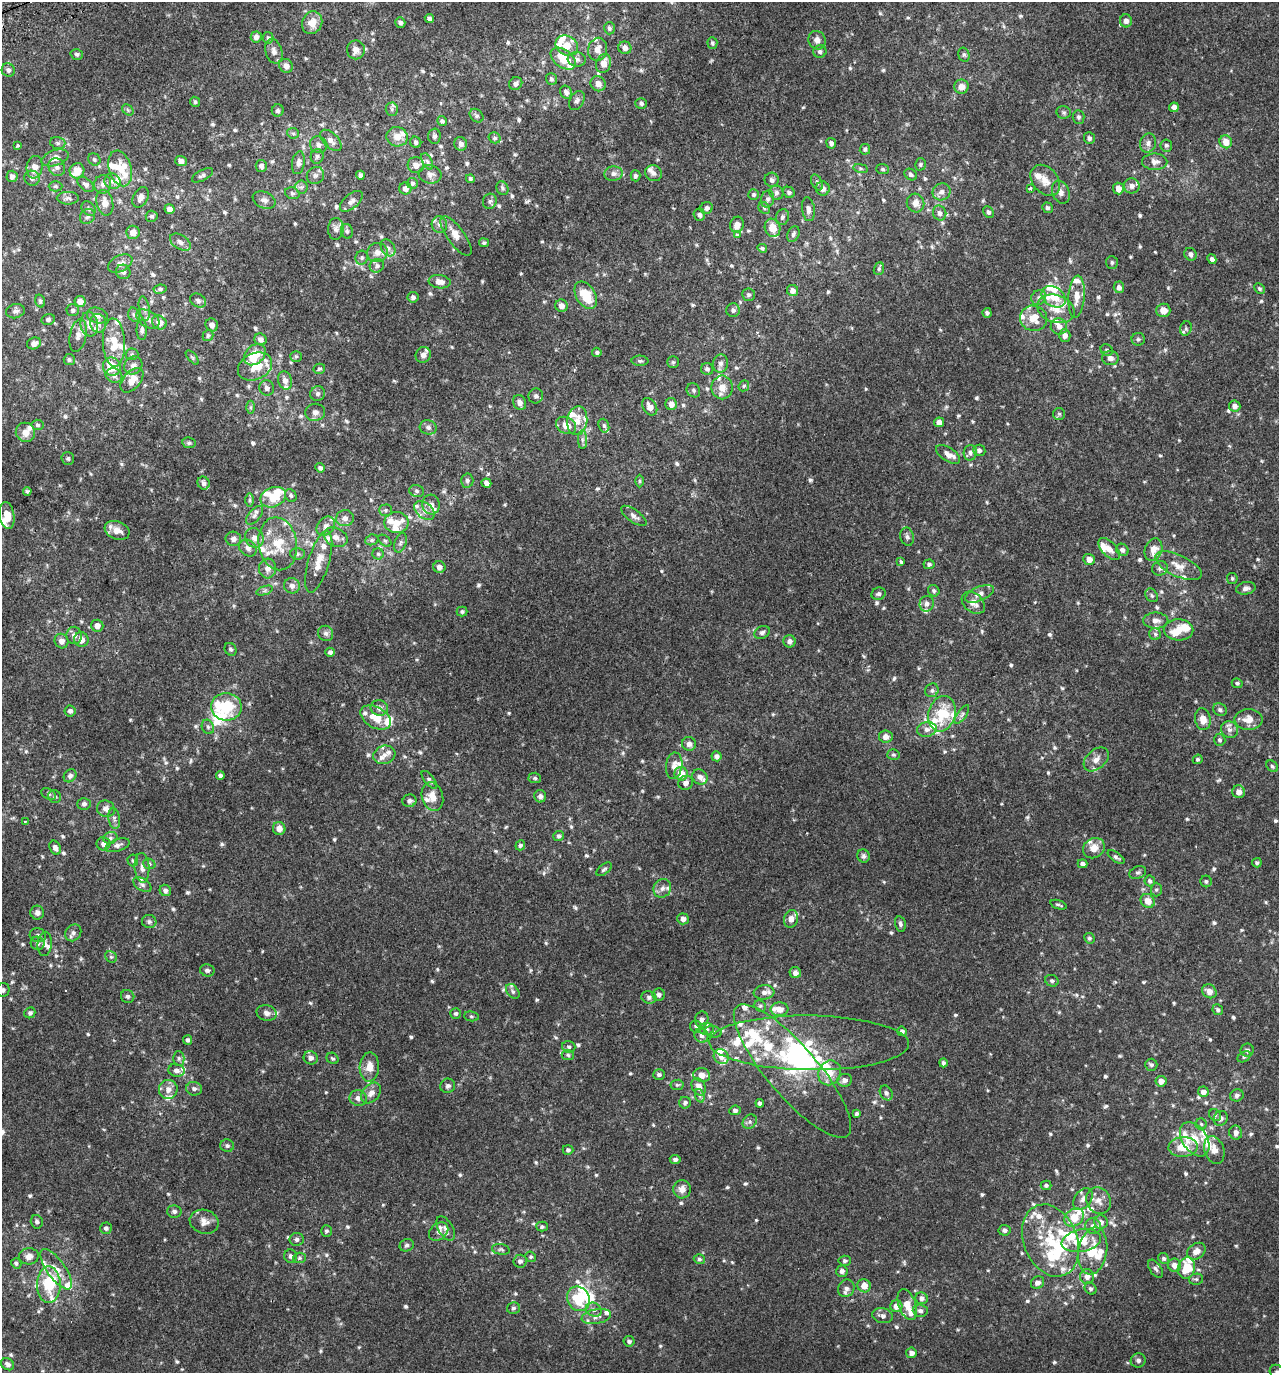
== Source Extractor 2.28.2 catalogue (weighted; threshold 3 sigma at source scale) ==
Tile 11 of 4 x 4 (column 3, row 3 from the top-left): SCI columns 2732-4008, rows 1422-2792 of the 5407 x 5580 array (HDU 1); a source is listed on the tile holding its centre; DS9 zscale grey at full resolution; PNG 1281 x 1375 px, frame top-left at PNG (2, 2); each listed source drawn as its Kron ellipse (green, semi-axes under 4 px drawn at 4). Shown black and unused: <1% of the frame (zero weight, under 2 of 3 exposures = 3% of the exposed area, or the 3 px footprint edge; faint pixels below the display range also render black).
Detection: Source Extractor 2.28.2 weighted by HDU 2 'WHT'; one run over the whole footprint, this tile lists its part. Background 0.00499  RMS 0.0059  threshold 0.0265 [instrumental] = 3 sigma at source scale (4.5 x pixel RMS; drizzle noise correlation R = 1.50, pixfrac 1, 0.0396/0.0396 arcsec/px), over >= 5 px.
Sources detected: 856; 8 inside a brighter object's white glare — neither listed nor drawn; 121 inside a brighter listed object's ellipse — not listed separately; of the other 727, all 500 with FLUX_AUTO >= 0.918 (the completeness limit of this list) listed and drawn (227 fainter detections not listed), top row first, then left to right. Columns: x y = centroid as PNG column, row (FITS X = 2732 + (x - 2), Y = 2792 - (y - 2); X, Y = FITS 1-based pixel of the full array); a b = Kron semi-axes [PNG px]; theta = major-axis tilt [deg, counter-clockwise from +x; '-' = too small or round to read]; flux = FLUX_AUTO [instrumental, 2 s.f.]
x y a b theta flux
429 19 5 4 - 1.8
1126 21 6 6 - 2.4
400 22 5 5 - 1.5
312 23 11 10 - 6.7
609 28 6 5 - 1.3
256 37 5 5 - 2.6
268 38 6 5 - 1.1
817 40 9 8 - 2.8
712 43 6 5 - 1
567 46 12 9 -29 7.7
625 48 6 6 - 3.2
598 49 11 9 77 4.3
356 50 9 9 - 3.6
274 51 13 8 -74 3
820 51 6 6 - 1.4
77 54 6 5 - 1.2
964 55 7 5 -75 1.1
563 59 14 9 -37 11
577 59 9 7 -8 2
604 63 10 7 72 5.2
286 66 7 6 - 3.4
8 70 7 6 - 1.8
551 79 6 5 - 1.1
516 84 7 6 - 1.8
598 84 8 7 - 3.6
961 87 7 7 - 3.5
566 92 7 5 -58 2
577 100 10 7 60 1.8
195 102 5 4 - 1.1
641 103 6 5 - 1.4
1174 107 5 4 - 2.8
392 109 6 6 - 1.3
128 110 6 4 -46 0.94
278 110 6 6 - 1.2
1064 112 7 6 - 1.2
477 116 7 6 - 1.3
1079 117 6 6 - 1.2
442 121 5 4 - 0.99
293 133 6 5 - 1
434 136 7 6 - 1.5
397 137 11 9 -14 5.8
494 138 6 5 - 0.97
1089 138 6 5 - 1.4
331 140 13 7 -44 3.6
416 142 6 5 - 1.4
1226 142 6 6 - 6.7
58 143 8 5 -15 1.2
831 143 5 5 - 1.6
1148 143 9 8 - 2.4
461 144 7 6 - 2.2
17 145 3 3 - 1.3
319 145 9 8 - 3
1166 145 6 6 - 1.2
865 149 5 5 - 1.1
317 156 7 6 - 1.3
55 158 14 7 19 4.6
94 159 6 5 - 0.92
181 161 6 5 - 2.5
427 161 9 5 -62 1.5
1155 162 12 8 -1 3.5
298 163 11 6 80 2.6
920 164 6 5 - 0.96
416 165 8 8 - 4.2
261 166 6 5 - 1.9
35 167 11 8 82 4.8
57 167 9 8 - 2.2
120 168 18 11 -73 8.7
861 168 7 4 -9 0.97
883 169 6 5 - 1.1
77 171 8 7 - 7.2
654 173 8 7 - 2.1
430 174 11 9 -7 2.9
614 174 9 7 5 2.6
202 175 12 5 28 1.6
315 175 9 8 - 2.1
360 175 4 4 - 1.4
911 175 7 5 -34 1.2
12 176 5 5 - 2.5
635 176 5 5 - 1.3
32 178 8 7 - 2.2
470 179 4 4 - 0.93
772 180 7 7 - 1.8
1045 180 17 12 -50 6.8
113 181 8 7 - 2.5
817 182 8 5 -64 1.3
412 183 5 5 - 1.1
86 184 9 6 -38 1.8
103 184 9 8 - 2.6
55 186 7 5 -1 1
1132 186 8 7 - 2.6
301 187 6 6 - 1.4
502 188 7 5 -66 1.3
823 188 7 6 - 2.9
1030 188 3 3 - 4.7
1118 188 6 5 - 4.1
405 189 6 6 - 2.6
789 192 6 5 - 1.3
941 192 9 8 - 2.9
1061 192 12 8 -68 2.9
292 193 7 5 -15 1.3
776 193 7 6 - 1.8
753 195 5 5 - 1
141 197 11 7 63 2.8
68 198 11 6 0 1.9
767 199 8 6 75 1.8
264 200 12 8 -23 2.7
351 201 14 7 40 2.8
490 201 7 6 - 1.5
105 203 13 8 -77 4.9
915 203 9 8 - 4.1
707 208 6 6 - 1.8
764 208 6 5 - 1.1
1047 208 5 5 - 1.3
88 209 8 6 -48 1.3
169 209 5 5 - 2.7
808 209 12 6 -83 2.2
988 212 6 5 - 1.4
940 213 7 6 - 2
699 215 6 5 - 1.4
152 216 6 5 - 1.2
87 217 8 7 - 1.6
782 217 8 6 76 1.5
439 224 8 7 - 2.5
737 225 8 7 - 4.3
773 228 9 7 -71 8.4
336 229 11 8 87 2.6
347 231 7 6 - 1.3
133 232 7 6 - 4.5
793 234 8 5 66 1.4
737 235 4 3 - 2.8
456 236 23 8 -54 4.6
180 242 11 7 -33 2.5
484 243 5 4 - 0.96
388 248 9 6 -59 2.3
762 248 5 4 - 1
377 253 10 9 - 3.9
1191 254 6 5 - 2
362 258 7 6 - 1.2
1212 259 5 4 - 1.9
1112 262 6 6 - 1.2
120 263 13 8 27 3.3
377 266 7 6 - 1.7
879 269 6 5 - 1.1
123 272 7 7 - 1.9
440 282 11 6 -7 4.4
1119 287 6 5 - 2.4
160 289 6 4 8 1.1
1259 289 6 4 -44 1.1
792 290 6 5 - 2.7
586 295 15 9 -58 16
749 295 6 6 - 1.2
413 297 5 5 - 1.6
1039 297 8 7 - 1.9
1054 297 13 9 -33 10
1077 297 21 8 86 6.7
40 301 6 4 -72 0.99
80 301 6 5 - 3.9
198 301 8 6 -32 1.6
561 306 6 6 - 3.4
144 308 12 5 -80 1.9
1056 309 19 13 -20 8.8
73 310 6 6 - 1.2
733 310 7 6 - 1.4
1163 310 7 7 - 4.4
15 311 9 7 14 2.1
987 313 5 4 - 1.3
97 315 10 7 -18 3.1
134 315 7 5 -73 1.3
1033 318 14 12 -18 9.2
48 319 6 5 - 1.3
148 319 13 8 -33 3.1
159 322 8 6 -36 5.1
98 323 9 8 - 2.8
89 324 12 8 -82 4.2
212 325 6 6 - 2.7
1059 326 8 8 - 3.2
1186 329 7 5 71 1.3
142 330 10 5 -90 1.5
78 335 17 8 78 3.6
208 336 6 5 - 1.1
1065 336 6 6 - 3
260 339 6 5 - 2.5
1138 339 6 6 - 1.2
34 343 7 5 19 3.1
114 343 24 11 -87 13
1107 350 6 5 - 0.99
597 352 5 4 - 0.97
132 354 6 6 - 0.99
255 355 12 9 43 15
423 355 8 7 - 2.2
296 356 6 5 - 0.92
192 357 8 4 -48 0.95
1110 358 8 7 - 2.5
69 360 5 5 - 1
640 361 8 5 -1 1.1
673 362 6 6 - 0.97
721 363 9 7 79 2.1
133 366 9 8 - 2.7
255 366 18 13 25 13
112 367 9 8 - 15
319 369 6 5 - 0.96
707 369 6 6 - 1.5
114 375 8 7 - 2.3
132 380 14 8 49 6.5
285 380 9 7 -74 3.1
744 386 6 5 - 0.93
722 387 12 10 90 5.6
267 388 8 7 - 2.1
693 390 7 6 - 1.2
318 394 7 7 - 1.7
536 396 7 7 - 1.6
520 402 8 6 -64 2.9
671 404 6 5 - 4
1235 406 6 5 - 2.5
251 407 6 4 90 0.94
650 407 9 6 -57 4.1
315 412 10 8 5 3
1059 414 6 6 - 0.97
577 421 14 10 82 6.5
939 422 5 5 - 2.6
38 425 6 5 - 1.1
566 425 10 8 -29 5.6
604 426 7 5 -72 1.2
428 427 8 7 - 1.9
25 432 10 9 - 4.9
582 440 9 4 -90 1.5
189 443 7 5 -11 1.1
979 450 6 5 - 1.5
970 453 8 6 85 1.8
948 454 14 7 -33 4.1
68 458 6 6 - 1
320 468 5 4 - 1.5
467 481 7 6 - 1.5
639 481 6 4 -90 0.93
204 483 7 6 - 1.7
486 483 5 4 - 2.1
27 491 4 3 - 1
417 491 7 6 - 1.4
291 496 7 5 -58 1.1
273 497 13 9 23 12
250 500 6 4 90 0.96
431 505 10 8 -78 3.2
385 510 6 5 - 1
424 510 12 7 -39 3.4
7 515 13 7 -81 6.3
255 515 11 6 49 2.1
634 516 15 6 -36 2.5
345 518 9 8 - 3
397 523 12 10 0 5.3
326 526 10 8 46 3
117 530 13 9 -21 5.3
336 537 12 9 -25 3.6
907 537 9 6 -76 1.8
254 538 10 9 - 3.9
233 539 8 7 - 2.8
372 540 7 5 21 1.2
385 541 7 5 -39 1
400 543 10 5 72 1.6
278 544 26 19 -81 18
248 548 9 7 -37 2.9
1109 549 13 7 -46 4.4
1122 550 6 5 - 1.7
1153 550 12 8 72 5.6
297 554 7 6 - 1.4
378 554 5 5 - 1
1089 559 6 5 - 4
901 561 3 3 - 3.4
319 562 32 10 73 8.9
929 564 5 4 - 1.3
1178 566 25 10 -25 7.5
439 567 6 6 - 2.5
268 568 10 8 85 4
1160 568 8 7 - 1.7
1232 578 5 5 - 1.1
292 586 8 7 - 2.8
1246 588 10 6 13 2.2
264 591 8 4 19 1.1
934 591 6 5 - 1.1
879 594 7 6 - 1.3
979 594 15 7 24 3.4
1152 595 7 5 -53 1.1
973 603 13 9 -40 4.8
927 604 8 7 - 2.2
462 611 5 5 - 1
1156 621 12 8 0 3.3
97 626 6 6 - 3.9
1178 630 15 10 -1 6.4
762 632 8 6 25 1.6
326 633 8 7 - 1.9
1155 634 6 6 - 1.1
74 635 8 7 - 2.7
81 640 7 7 - 4.1
61 641 7 6 - 3.1
789 641 6 6 - 2.4
231 649 7 5 -57 1.2
330 652 4 4 - 1.5
1237 683 5 4 - 0.98
932 690 7 6 - 1.5
226 707 15 14 - 22
379 708 9 7 -16 3
1220 710 7 6 - 1.4
70 711 5 5 - 1.7
942 714 18 13 73 21
962 715 11 4 55 1.5
376 717 16 10 -30 9.2
1203 719 11 8 -80 5.1
1248 719 14 10 0 5.5
208 727 7 6 - 1.4
927 729 10 7 8 2.7
1229 730 9 8 - 2.8
886 737 7 6 - 3.4
1220 740 6 5 - 1.1
689 744 7 7 - 2.6
384 755 11 9 17 3.2
893 755 6 5 - 0.99
716 756 5 5 - 2.2
1096 759 14 9 42 4.2
1198 759 5 4 - 0.97
674 766 13 8 82 3.8
1272 766 6 5 - 0.92
681 774 7 6 - 9.5
70 776 7 6 - 1.6
220 776 4 4 - 1.4
700 777 8 7 - 2.7
535 778 6 5 - 1
429 780 11 5 -51 1.5
686 783 7 7 - 2.6
1239 792 6 6 - 3.5
49 794 8 5 -27 1.2
432 796 14 10 -72 5.8
540 796 6 6 - 1.6
55 797 7 6 - 1.3
409 801 7 6 - 1.9
84 804 6 6 - 1.4
106 809 9 8 - 3
114 818 10 5 -82 1.7
25 822 3 3 - 1
279 829 6 6 - 4
559 836 5 5 - 1.1
110 838 7 5 15 1.3
103 844 7 6 - 2.2
118 845 12 6 18 2.3
520 845 5 4 - 1.1
55 848 7 5 -65 2.2
1094 848 11 9 33 5.8
864 856 6 6 - 1.5
1116 857 10 5 -34 1.4
133 860 6 5 - 1.1
1257 863 5 4 - 1
149 864 6 5 - 0.96
1083 864 5 4 - 1.5
142 868 15 7 -87 3.3
604 869 9 5 38 1.2
1138 872 8 6 22 1.4
1150 881 5 5 - 1.2
1206 881 6 5 - 1.2
142 885 10 6 -32 1.6
662 888 10 8 55 2.7
165 890 6 5 - 2
1156 890 7 5 89 1
1148 901 7 6 - 5.3
1058 905 8 3 -20 0.96
37 913 7 7 - 2.3
683 919 6 5 - 2.8
791 919 9 7 72 3.2
149 922 7 6 - 1.4
900 924 8 5 -76 1.5
73 933 9 7 51 2.1
38 935 8 7 - 1.6
1089 938 5 5 - 0.97
38 943 7 6 - 1.5
45 944 12 7 86 2.9
111 957 6 5 - 1
207 970 7 6 - 1.5
795 973 6 5 - 2.6
1052 981 7 5 -25 1.3
3 990 7 6 - 1.7
513 991 8 5 -51 1.4
1209 991 7 6 - 3.9
764 992 10 7 5 2.7
659 995 6 6 - 1.7
128 996 7 6 - 1.5
649 997 7 6 - 1.5
760 1006 6 5 - 0.96
779 1009 9 6 5 4.9
1218 1010 6 5 - 1.2
30 1013 6 5 - 1.2
266 1013 10 7 -15 2.4
456 1013 5 5 - 1.1
471 1016 7 5 -6 1
702 1019 8 6 78 2
696 1026 6 5 - 1.1
706 1029 8 6 2 1.6
902 1031 5 4 - 1.6
713 1032 9 5 -8 1.4
701 1036 7 6 - 1.8
188 1040 5 4 - 1.3
809 1043 100 27 -1 50
569 1047 6 6 - 1.2
1247 1050 6 6 - 1.6
568 1055 6 5 - 1.1
721 1056 8 7 - 3.2
1244 1057 7 4 31 1
179 1058 7 5 -89 1.4
311 1058 7 6 - 2.4
332 1058 6 5 - 0.96
943 1063 4 4 - 1.1
1151 1065 6 6 - 1.3
369 1067 14 9 88 5.8
176 1070 8 6 -14 2.5
792 1071 85 25 -49 44
830 1073 12 11 - 7.6
659 1074 6 5 - 1.1
702 1075 8 7 - 4.7
845 1080 7 6 - 2.5
1161 1081 5 5 - 4.4
677 1085 6 5 - 0.92
448 1086 7 7 - 1.6
699 1087 9 6 -65 4.1
168 1089 9 9 - 4.2
194 1089 8 7 - 1.9
1203 1092 5 5 - 3.1
371 1093 12 8 48 3.7
886 1093 8 6 -61 1.5
1237 1095 7 6 - 1.7
700 1096 7 4 -71 1.1
358 1098 8 7 - 3
685 1103 6 6 - 1.3
760 1103 4 4 - 1.4
735 1110 6 5 - 1.3
857 1114 4 4 - 1.1
1215 1115 6 5 - 1.1
1221 1118 8 6 57 2.1
750 1122 8 6 46 1.5
1201 1124 5 5 - 1
1236 1133 7 6 - 2.7
1195 1139 19 12 -55 9.6
227 1146 7 6 - 1.3
1183 1147 14 10 3 11
568 1150 5 5 - 1.2
1214 1150 14 10 -70 4.8
675 1159 5 4 - 1.5
1046 1185 5 4 - 1
682 1189 9 8 - 4.1
1083 1199 12 8 53 3.3
1099 1201 14 12 -63 4.9
174 1211 7 6 - 1.6
1074 1217 10 8 40 11
37 1222 7 6 - 1.5
204 1222 15 11 -19 4.4
1101 1222 7 6 - 2.5
1093 1226 8 8 - 2.5
542 1227 5 5 - 1.1
106 1228 6 5 - 1.5
446 1229 13 7 -59 3.2
1005 1230 6 5 - 1.7
326 1231 6 5 - 1
439 1231 10 8 41 3
297 1239 7 6 - 1.6
1050 1240 37 26 -68 36
1081 1241 20 11 10 13
407 1245 7 6 - 1.3
501 1249 9 5 -10 1.2
1093 1251 24 14 80 15
1196 1251 10 7 35 3.5
29 1256 10 8 6 3.7
291 1256 7 6 - 1.6
531 1257 5 5 - 0.94
299 1258 6 5 - 0.92
1164 1258 6 5 - 1.2
699 1259 5 5 - 1.2
520 1261 6 6 - 1.9
845 1261 6 5 - 1.2
16 1263 5 5 - 1
1174 1265 7 6 - 3.7
1186 1268 11 8 74 15
56 1269 24 9 -55 7.7
1156 1269 10 5 -56 1.7
842 1271 5 5 - 2
1087 1277 7 7 - 3.3
1196 1279 7 5 10 1.1
1038 1283 7 6 - 2.5
49 1285 18 12 -90 28
864 1286 7 6 - 5.9
846 1288 9 8 - 2.3
1090 1289 6 5 - 1.3
921 1298 6 6 - 2.2
578 1299 12 11 - 17
907 1305 16 8 -69 6.6
896 1306 6 6 - 4.2
513 1308 6 5 - 1.3
594 1310 8 6 -27 2.1
920 1311 7 6 - 1.9
596 1316 15 7 11 3.5
883 1316 10 7 -12 2.5
629 1341 5 5 - 1.5
911 1353 5 5 - 2.8
1138 1360 7 7 - 1.8
8 1364 7 5 -35 1.9
1277 1372 7 6 - 1.4
Overlapping masked pixels (flux is a lower limit): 1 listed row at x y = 81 640
Isophote crosses this tile's border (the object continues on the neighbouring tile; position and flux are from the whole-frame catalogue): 2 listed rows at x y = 3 990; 1277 1372